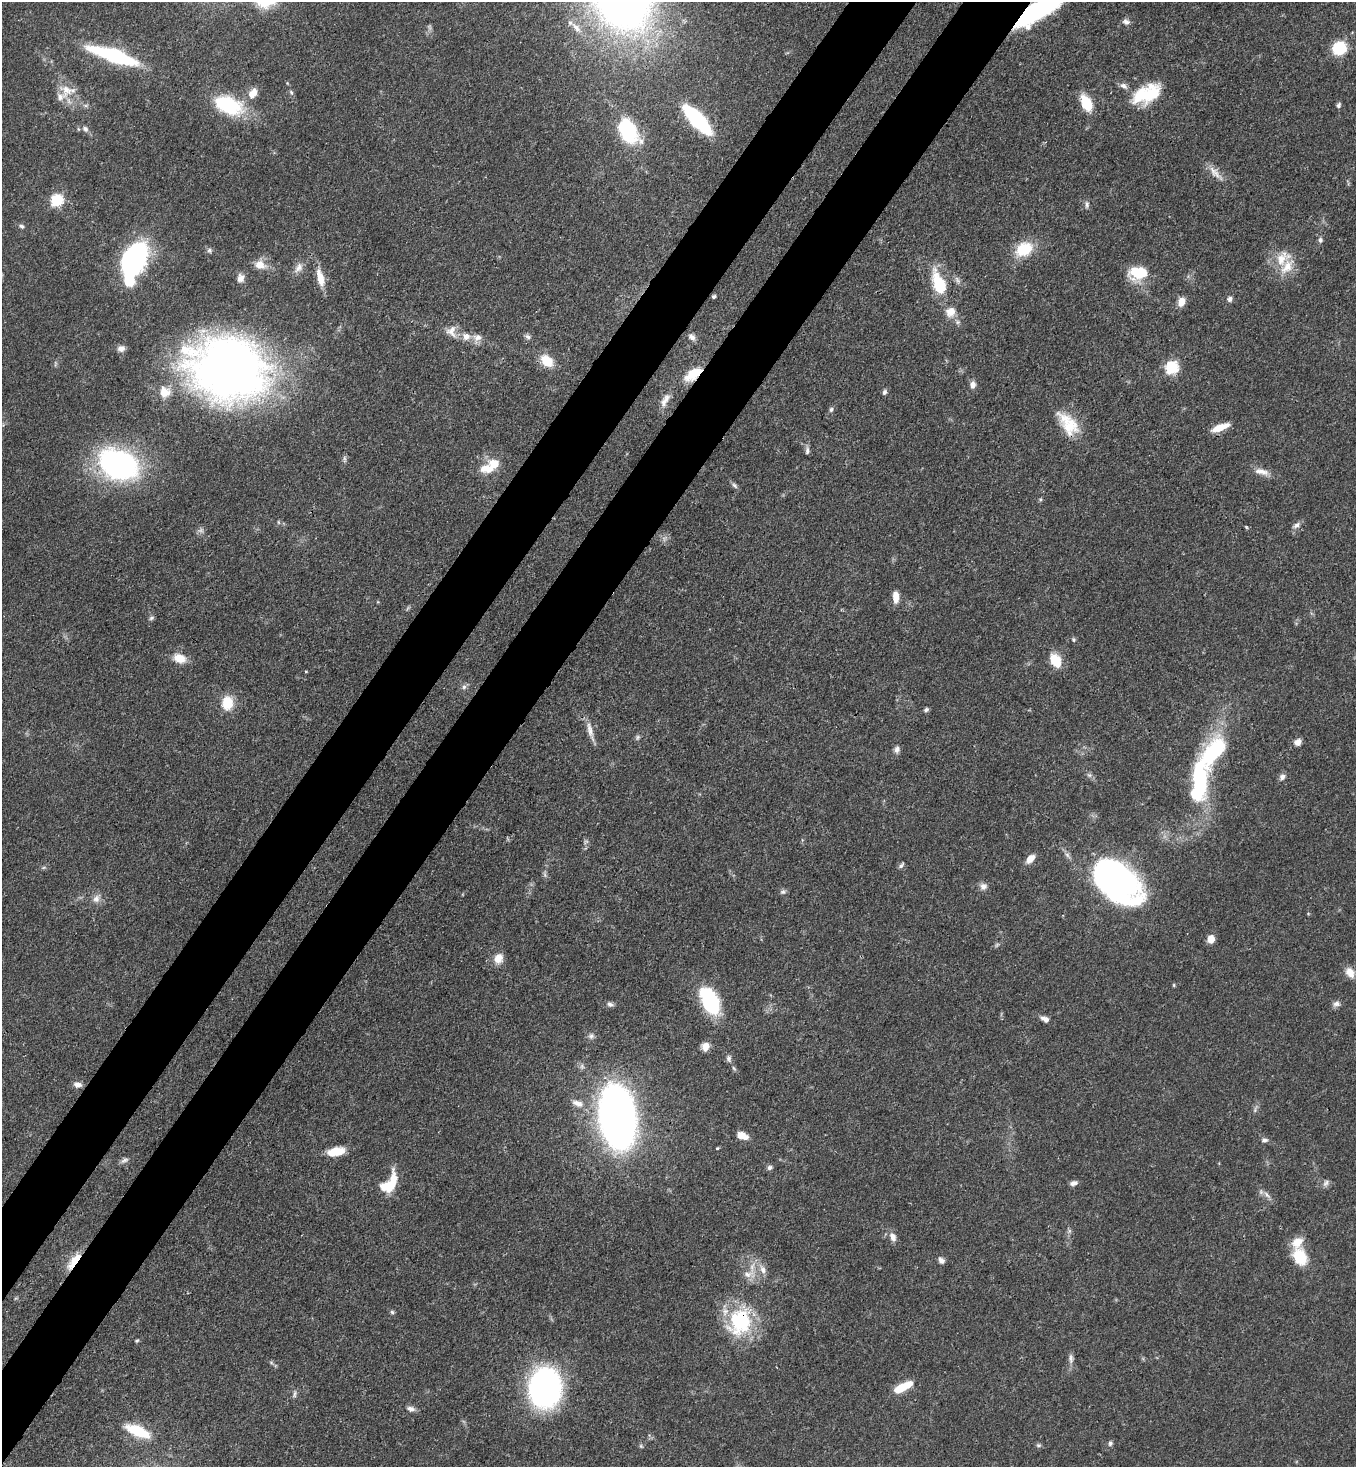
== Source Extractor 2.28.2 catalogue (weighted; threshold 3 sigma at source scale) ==
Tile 7 of 4 x 4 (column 3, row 2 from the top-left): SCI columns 3070-4423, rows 2991-4455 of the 6001 x 5979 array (HDU 1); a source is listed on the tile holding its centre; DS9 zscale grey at full resolution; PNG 1358 x 1469 px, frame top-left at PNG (2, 2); no overlay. Shown black and unused: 9% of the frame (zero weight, under 3 of 4 exposures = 7% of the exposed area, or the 3 px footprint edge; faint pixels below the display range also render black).
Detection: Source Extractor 2.28.2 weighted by HDU 2 'WHT'; one run over the whole footprint, this tile lists its part. Background 0.0679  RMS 0.0035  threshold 0.0158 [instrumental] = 3 sigma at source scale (4.5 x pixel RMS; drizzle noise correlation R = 1.50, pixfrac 1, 0.05/0.05 arcsec/px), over >= 5 px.
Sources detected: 146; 3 too faint to see at this stretch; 3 inside a brighter object's white glare — not listed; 7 inside a brighter listed object's ellipse — not listed separately; the other 133 listed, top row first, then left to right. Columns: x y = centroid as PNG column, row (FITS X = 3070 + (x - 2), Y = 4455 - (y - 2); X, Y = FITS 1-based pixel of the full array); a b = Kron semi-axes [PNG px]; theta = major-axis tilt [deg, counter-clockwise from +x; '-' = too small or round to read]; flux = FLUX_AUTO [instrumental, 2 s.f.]
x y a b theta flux
625 7 15 12 75 62
1037 11 48 14 31 55
1126 22 9 7 -18 1.4
576 28 17 7 -47 2.9
1339 48 12 11 - 15
113 55 49 12 -18 38
1123 86 10 7 -19 1.5
67 90 21 15 -25 6.3
291 92 7 5 -72 0.75
253 93 15 10 60 4
1147 94 37 19 25 17
1087 103 16 9 -64 10
86 105 6 4 19 0.6
228 105 34 18 -23 25
1339 105 6 5 - 0.92
697 120 32 10 -47 41
85 129 9 7 -47 1.4
628 131 36 21 -59 22
1215 173 23 9 -51 3.5
57 200 6 6 - 44
1087 204 9 6 -86 1.1
21 226 8 5 -24 0.82
1320 240 7 6 - 0.97
1024 249 21 15 32 12
209 250 7 7 - 0.81
1283 258 25 16 45 7.8
130 262 16 11 -62 58
260 265 14 11 -15 4.1
298 268 15 9 57 2.6
1139 273 18 12 3 15
240 278 11 9 74 2.1
320 278 23 8 -76 5.3
939 284 24 11 -70 16
714 297 4 3 - 0.74
1230 299 7 6 - 1.2
1181 302 10 7 68 3.6
950 312 12 11 - 3.9
452 331 18 14 -71 4
466 336 10 9 - 2.7
528 337 9 6 -39 1
692 337 10 7 -41 1.6
477 338 13 11 53 2.7
121 348 9 8 - 1.7
547 361 15 11 -43 7.6
1172 367 6 6 - 50
229 368 76 59 -16 260
693 374 25 12 37 7.9
973 385 9 7 85 1.8
164 392 15 13 -36 4.5
884 392 6 5 - 0.98
665 400 22 8 62 3.2
831 409 7 6 - 0.8
1068 424 36 19 -52 12
1220 427 21 7 21 5.3
807 451 10 5 86 1.1
344 459 11 4 -90 0.84
118 465 40 28 -26 81
488 468 20 11 2 6.2
1261 472 21 8 -12 3.3
734 485 9 5 -52 0.95
1040 499 5 5 - 0.48
278 522 6 4 -89 0.47
1296 525 12 6 32 1.5
1246 527 4 3 - 0.42
896 597 14 7 -88 3.4
151 618 7 5 18 0.72
1073 640 6 5 - 0.59
179 658 13 9 -22 5.7
1055 661 14 10 -59 8.8
306 671 4 3 - 0.33
464 687 6 6 - 1
227 703 16 13 82 7.9
926 710 6 5 - 0.83
590 731 29 7 -74 3.3
637 737 7 6 - 0.76
1298 742 9 8 - 1.9
897 749 9 7 74 1.4
1214 752 49 23 51 32
1089 775 8 6 -21 0.94
1282 777 8 7 - 1.4
1199 784 45 17 85 40
1030 859 10 6 47 3.6
901 865 9 5 48 0.87
44 867 6 4 19 0.55
545 875 7 4 -72 0.74
1115 880 54 29 -41 120
983 886 9 9 - 1.9
783 892 8 6 10 0.91
96 899 12 9 64 2.4
1211 939 8 7 - 3.2
498 958 11 9 54 4.3
1350 972 14 10 -56 3.5
1174 985 5 3 - 0.38
710 1001 25 13 -63 34
610 1004 9 6 -21 1.1
1336 1004 10 7 19 1.4
1045 1019 10 6 -30 2
591 1036 8 7 - 1.2
705 1046 9 8 - 3
729 1058 10 6 89 1.1
734 1068 8 3 -45 0.54
78 1084 9 7 -10 1.9
577 1103 18 9 -19 3.4
1255 1109 12 3 70 0.85
617 1117 38 20 -82 360
742 1136 13 7 -21 3.7
1264 1140 9 6 7 1.1
717 1148 4 3 - 0.42
336 1151 20 9 11 6.6
124 1160 12 6 23 1.3
769 1167 7 6 - 0.99
1073 1183 9 5 16 1.3
1326 1183 10 7 63 1.2
391 1184 22 11 64 12
1267 1195 14 5 -45 1.7
893 1237 12 8 -68 2.3
1300 1257 24 17 -68 11
941 1260 8 6 -52 1.5
74 1261 25 8 53 7.4
748 1274 21 9 0 3.9
392 1312 5 5 - 0.62
740 1321 35 28 71 29
137 1341 6 4 47 0.47
1071 1359 15 6 -87 1.6
271 1363 6 4 -2 0.53
545 1388 27 23 84 130
900 1388 17 7 32 8.5
295 1394 10 5 85 0.93
411 1409 11 7 -15 1.6
138 1431 29 11 -23 13
1110 1443 7 6 - 0.88
1038 1445 7 5 1 0.71
641 1446 6 4 -72 0.5
Overlapping masked pixels (flux is a lower limit): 6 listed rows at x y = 1037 11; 229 368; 693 374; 1214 752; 74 1261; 740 1321
Isophote crosses this tile's border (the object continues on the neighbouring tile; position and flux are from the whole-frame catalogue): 2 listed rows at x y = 625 7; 1037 11